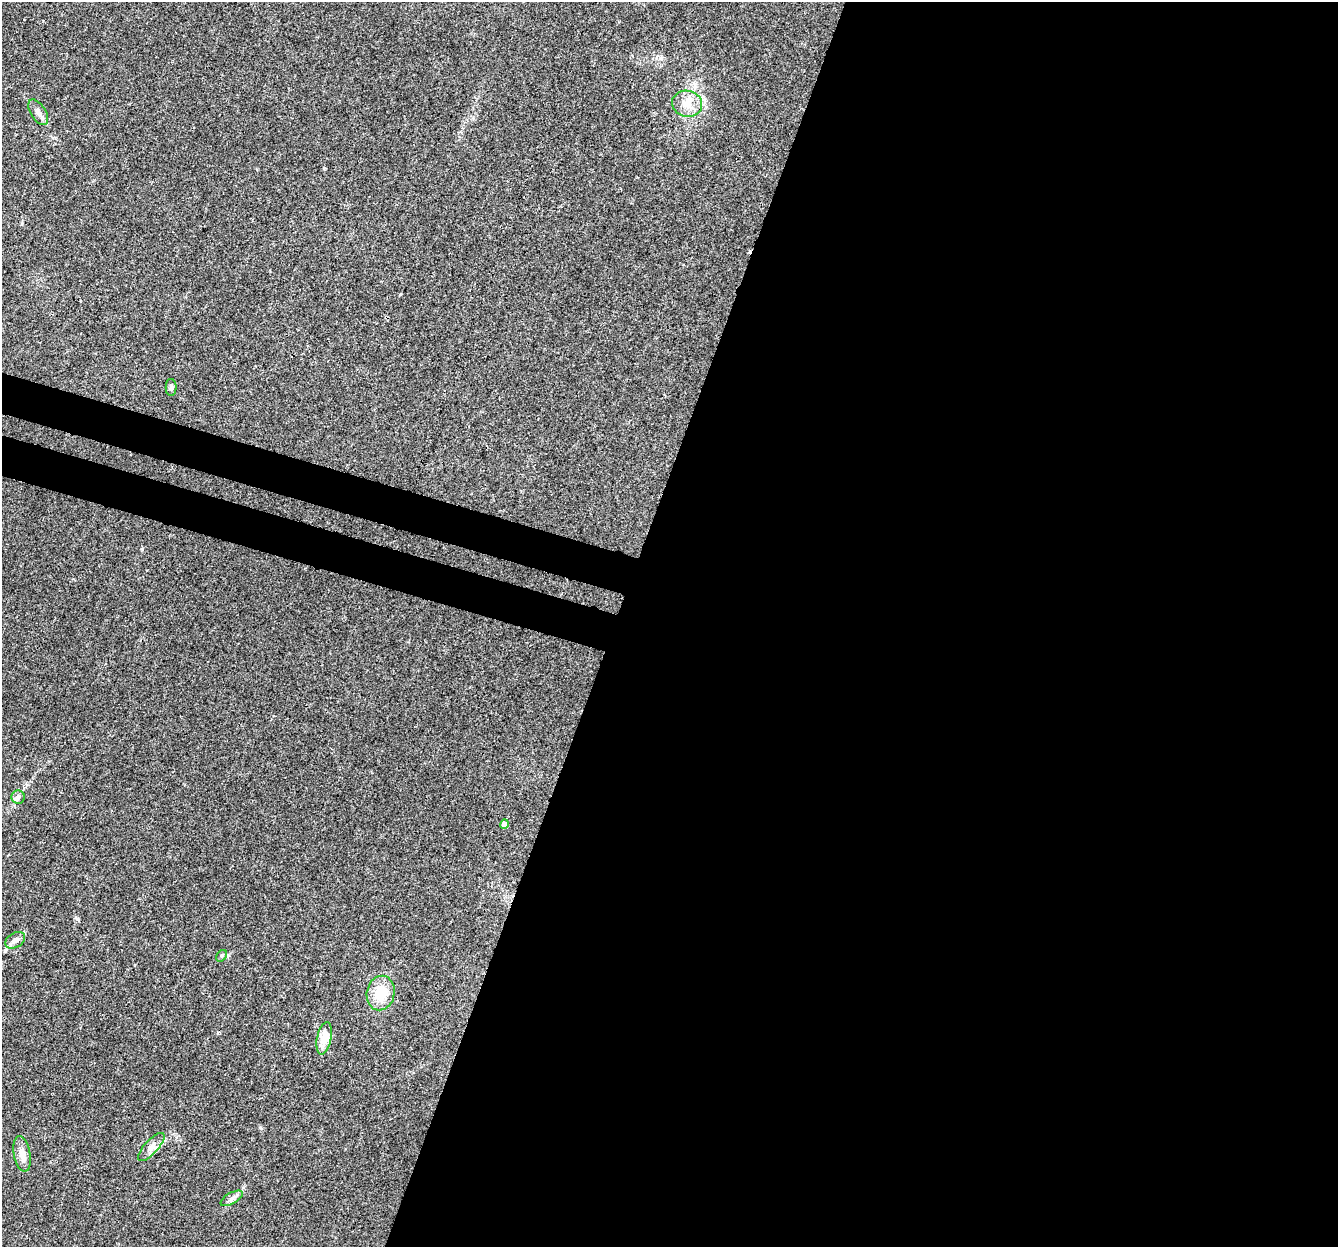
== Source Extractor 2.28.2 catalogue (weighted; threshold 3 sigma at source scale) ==
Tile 12 of 4 x 4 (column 4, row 3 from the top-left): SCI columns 4039-5374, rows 1580-2824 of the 5395 x 5585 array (HDU 1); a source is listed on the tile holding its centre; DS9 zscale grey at full resolution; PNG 1340 x 1249 px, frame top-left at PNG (2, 2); each listed source drawn as its Kron ellipse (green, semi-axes under 4 px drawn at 4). Shown black and unused: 57% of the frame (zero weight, under 3 of 4 exposures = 5% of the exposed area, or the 3 px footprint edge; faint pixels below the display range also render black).
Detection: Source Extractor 2.28.2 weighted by HDU 2 'WHT'; one run over the whole footprint, this tile lists its part. Background 0.03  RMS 0.0032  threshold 0.0144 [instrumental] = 3 sigma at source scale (4.5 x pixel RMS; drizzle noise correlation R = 1.50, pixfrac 1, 0.0396/0.0396 arcsec/px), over >= 5 px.
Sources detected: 12; all 12 listed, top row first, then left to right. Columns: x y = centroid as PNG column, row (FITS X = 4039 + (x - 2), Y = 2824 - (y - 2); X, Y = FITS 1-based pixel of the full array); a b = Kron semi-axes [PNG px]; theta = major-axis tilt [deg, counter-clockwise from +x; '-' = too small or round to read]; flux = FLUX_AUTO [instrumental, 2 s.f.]
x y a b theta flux
687 104 15 13 -10 4.2
38 112 14 7 -58 1.8
171 387 8 5 -89 0.7
18 797 6 6 - 0.76
504 824 5 4 - 2.8
15 940 11 7 32 1.7
222 956 6 4 54 0.5
381 993 17 14 78 8
324 1038 16 7 78 6.2
151 1147 18 7 47 2.2
22 1154 18 8 -80 2.7
232 1198 12 5 30 1.3
Unlisted compact peaks at least as high as the median listed source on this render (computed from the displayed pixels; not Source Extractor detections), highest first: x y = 142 549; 324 168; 260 1127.